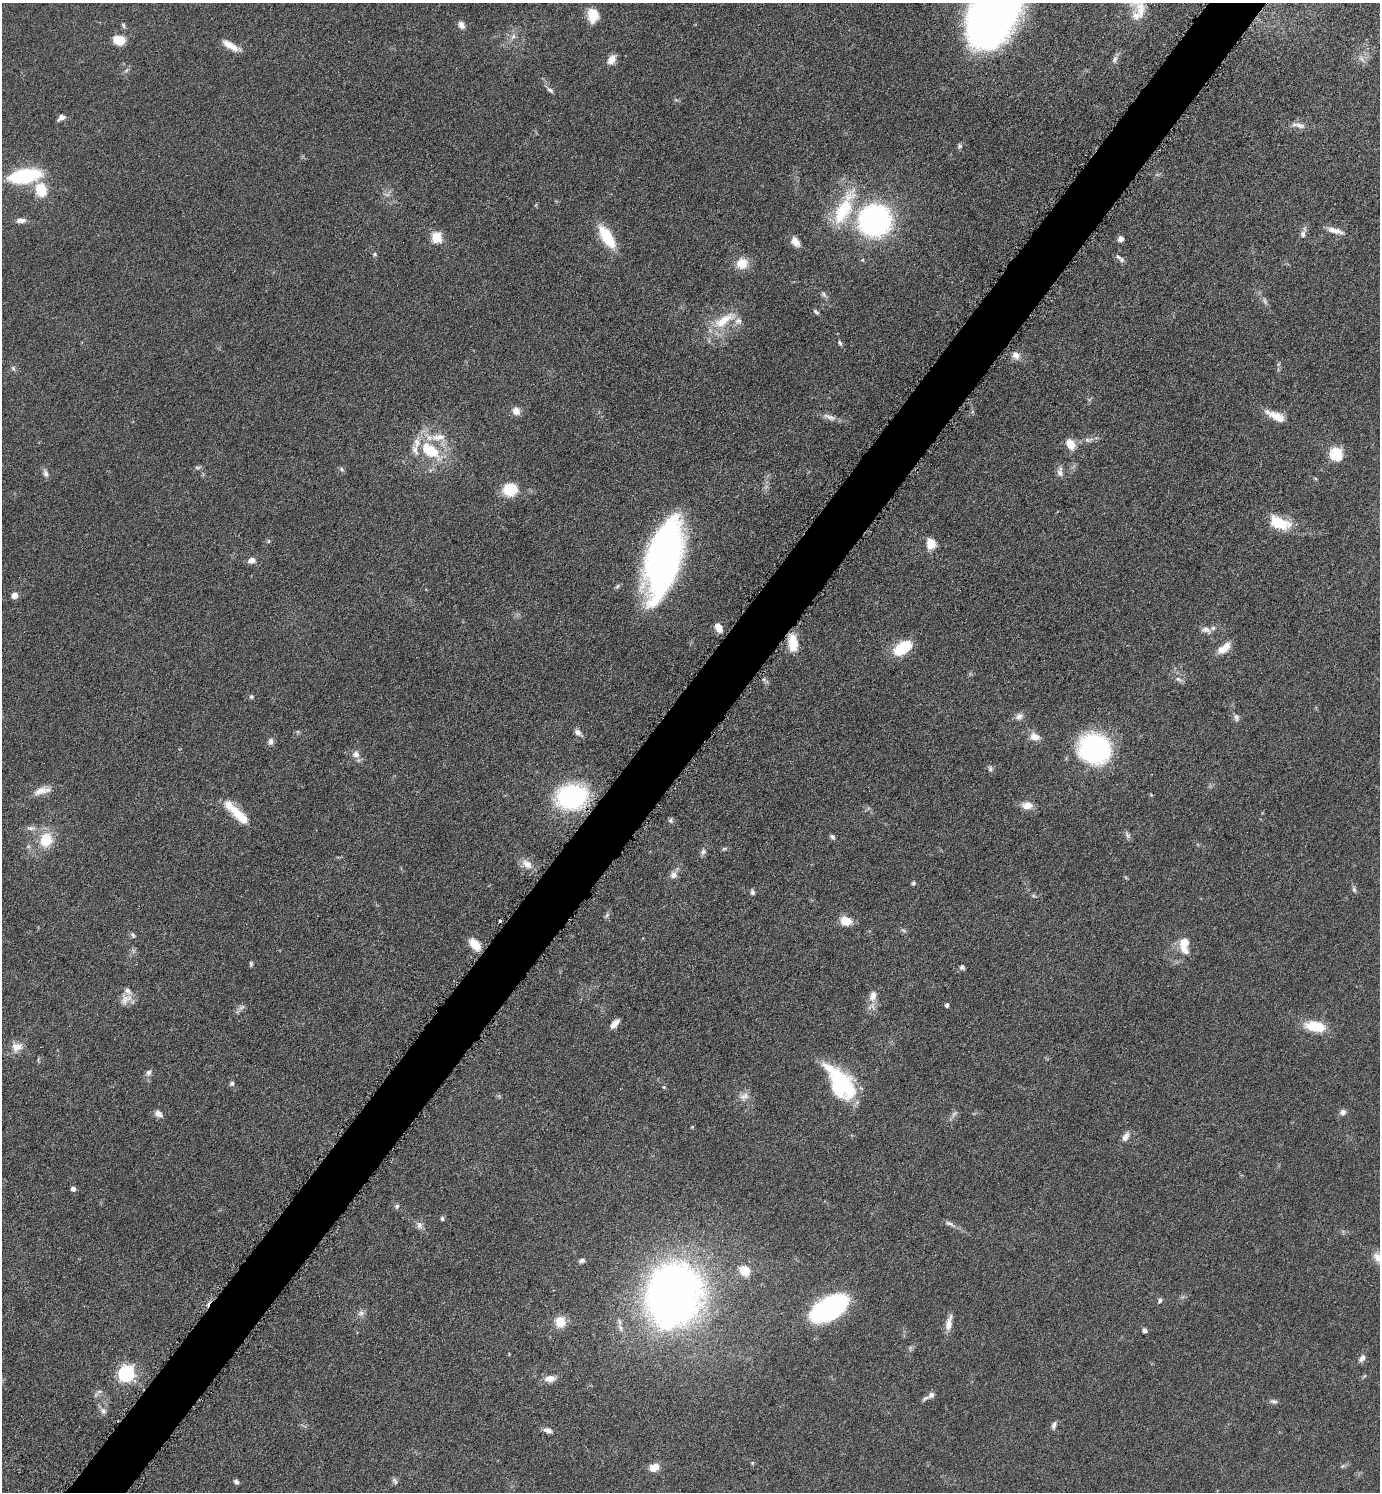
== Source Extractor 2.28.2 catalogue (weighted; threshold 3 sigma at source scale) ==
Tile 7 of 4 x 4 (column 3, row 2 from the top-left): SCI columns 2918-4295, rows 2987-4476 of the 5975 x 5973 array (HDU 1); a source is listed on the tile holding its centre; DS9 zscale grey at full resolution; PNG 1382 x 1494 px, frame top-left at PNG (2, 3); no overlay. Shown black and unused: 4% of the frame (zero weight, under 4 of 8 exposures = <1% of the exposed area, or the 3 px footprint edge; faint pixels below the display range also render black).
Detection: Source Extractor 2.28.2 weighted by HDU 2 'WHT'; one run over the whole footprint, this tile lists its part. Background 0.0485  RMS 0.004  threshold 0.0165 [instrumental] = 3 sigma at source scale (4.09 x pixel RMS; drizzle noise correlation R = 1.36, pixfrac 0.8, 0.05/0.05 arcsec/px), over >= 5 px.
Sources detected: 160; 5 too faint to see at this stretch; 3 inside a brighter object's white glare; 2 cosmic-ray / hot-pixel residue — not listed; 10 inside a brighter listed object's ellipse — not listed separately; the other 140 listed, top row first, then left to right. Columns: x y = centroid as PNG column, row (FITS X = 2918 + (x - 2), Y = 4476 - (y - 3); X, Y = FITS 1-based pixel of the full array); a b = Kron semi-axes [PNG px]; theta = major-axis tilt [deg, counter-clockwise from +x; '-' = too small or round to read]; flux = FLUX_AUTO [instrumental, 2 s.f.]
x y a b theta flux
1005 4 56 29 87 180
1139 11 28 15 72 7
593 15 15 11 -84 7
461 25 10 7 -61 1.9
124 26 8 5 -70 0.74
513 36 9 6 54 1.4
119 40 11 8 -5 7.6
230 45 23 7 -30 4.3
1115 59 10 6 68 1.4
1361 59 12 6 -52 1.6
612 60 11 7 57 3.3
550 90 10 5 -37 1.1
61 117 8 5 32 1.9
1299 125 16 7 -19 2.3
960 146 7 6 - 0.88
24 176 24 10 9 40
41 190 10 8 -73 13
843 211 51 20 62 23
20 220 10 6 5 2.3
874 220 22 21 - 110
1335 231 23 6 -15 3.1
1303 233 12 6 73 1.9
436 237 6 6 - 24
607 237 25 10 -57 16
1120 239 7 6 - 1.7
795 242 11 8 -53 3.1
375 254 6 5 - 0.56
1118 257 10 6 -39 1.2
742 263 13 11 30 6.5
824 294 9 5 -47 1
816 312 9 4 -40 0.7
724 320 38 12 32 11
840 343 7 5 -62 0.74
1016 355 12 9 -58 2.4
13 368 8 5 -54 0.8
516 411 8 8 - 3.3
1276 416 26 9 -26 5.6
830 417 21 7 -19 2.5
438 437 22 10 5 6.1
1088 440 14 6 2 1.9
1071 444 11 8 -59 5.5
430 450 31 15 -43 16
1336 454 6 6 - 45
342 469 7 5 -26 0.73
1060 472 15 7 -89 2
45 473 11 6 -74 1.5
1315 478 5 3 - 0.41
510 489 13 12 - 13
1279 523 28 14 -21 11
931 544 12 10 -77 5.2
663 559 64 25 76 200
251 560 8 6 16 2.4
617 586 8 5 52 0.71
14 595 6 5 - 3.5
718 628 10 7 -60 3.7
1206 630 14 8 -12 2.1
793 643 18 9 -88 9.2
902 648 22 12 34 13
1224 648 18 8 39 4.7
764 679 6 5 - 0.67
1179 679 11 6 -31 1.4
251 697 6 6 - 0.72
1019 716 10 8 32 1.9
1236 717 10 7 -67 1.4
578 732 12 6 -39 1.7
1035 737 13 9 -17 3.5
271 742 10 7 84 1.4
1095 749 23 21 -24 79
356 754 9 9 - 2.2
990 768 9 6 -88 1
42 791 24 9 16 4.1
572 797 25 20 7 56
1027 806 13 9 -1 3.5
239 815 29 10 -43 9
671 820 7 6 - 0.82
31 828 11 6 0 1.6
1127 835 10 6 -61 1
832 837 7 5 -57 0.86
46 839 11 10 - 14
724 848 8 4 9 0.64
703 852 8 7 - 1.2
527 864 16 10 -40 3.8
674 875 9 8 - 2.2
913 883 6 5 - 0.68
1354 889 8 5 -63 0.87
752 892 7 5 -77 0.96
607 915 7 4 46 0.75
846 921 11 9 -17 6.3
133 935 9 5 -65 0.86
1184 942 15 11 63 5.3
475 944 12 8 -47 7
251 964 6 4 -88 0.64
962 967 6 5 - 0.9
873 996 14 9 77 3.3
126 999 19 13 44 3.7
947 1005 5 4 - 0.88
242 1007 8 5 44 1.1
615 1024 11 5 47 2.9
1315 1026 20 10 -11 13
17 1047 16 13 25 4.1
149 1073 8 7 - 1.3
232 1083 6 5 - 0.89
840 1085 33 25 -51 30
664 1087 4 4 - 0.4
744 1096 14 10 28 2.6
1343 1112 8 8 - 1.5
158 1114 9 6 -34 2.3
954 1114 12 3 57 1
692 1127 4 4 - 0.41
1126 1137 13 8 61 2.4
73 1188 5 4 - 1.6
397 1206 6 6 - 0.88
442 1219 6 5 - 0.66
949 1224 14 5 -24 1.6
419 1225 10 8 -79 1.7
1377 1257 15 10 -58 3.2
582 1260 8 5 9 1
745 1271 13 11 -38 5.7
673 1289 57 45 13 220
1160 1300 7 5 74 0.8
829 1308 29 15 29 88
361 1313 10 7 15 1.5
560 1322 14 12 -81 5.4
949 1323 22 7 77 3.3
620 1328 11 6 -57 1.7
1145 1330 5 5 - 1.2
1362 1358 11 7 48 1.8
126 1373 7 7 - 110
1364 1376 6 4 70 0.44
550 1378 15 9 3 3.1
99 1391 8 4 8 0.83
931 1395 8 7 - 1.4
1273 1401 11 5 -5 1
103 1411 9 8 - 1.6
1054 1425 11 5 78 1.2
548 1430 10 7 -21 1.9
752 1463 5 4 - 0.41
654 1467 10 8 19 4.5
395 1481 10 6 -58 1
236 1482 6 5 - 1
Overlapping masked pixels (flux is a lower limit): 1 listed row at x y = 572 797
Isophote crosses this tile's border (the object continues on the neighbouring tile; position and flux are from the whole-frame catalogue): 3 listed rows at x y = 1005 4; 1139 11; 1377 1257